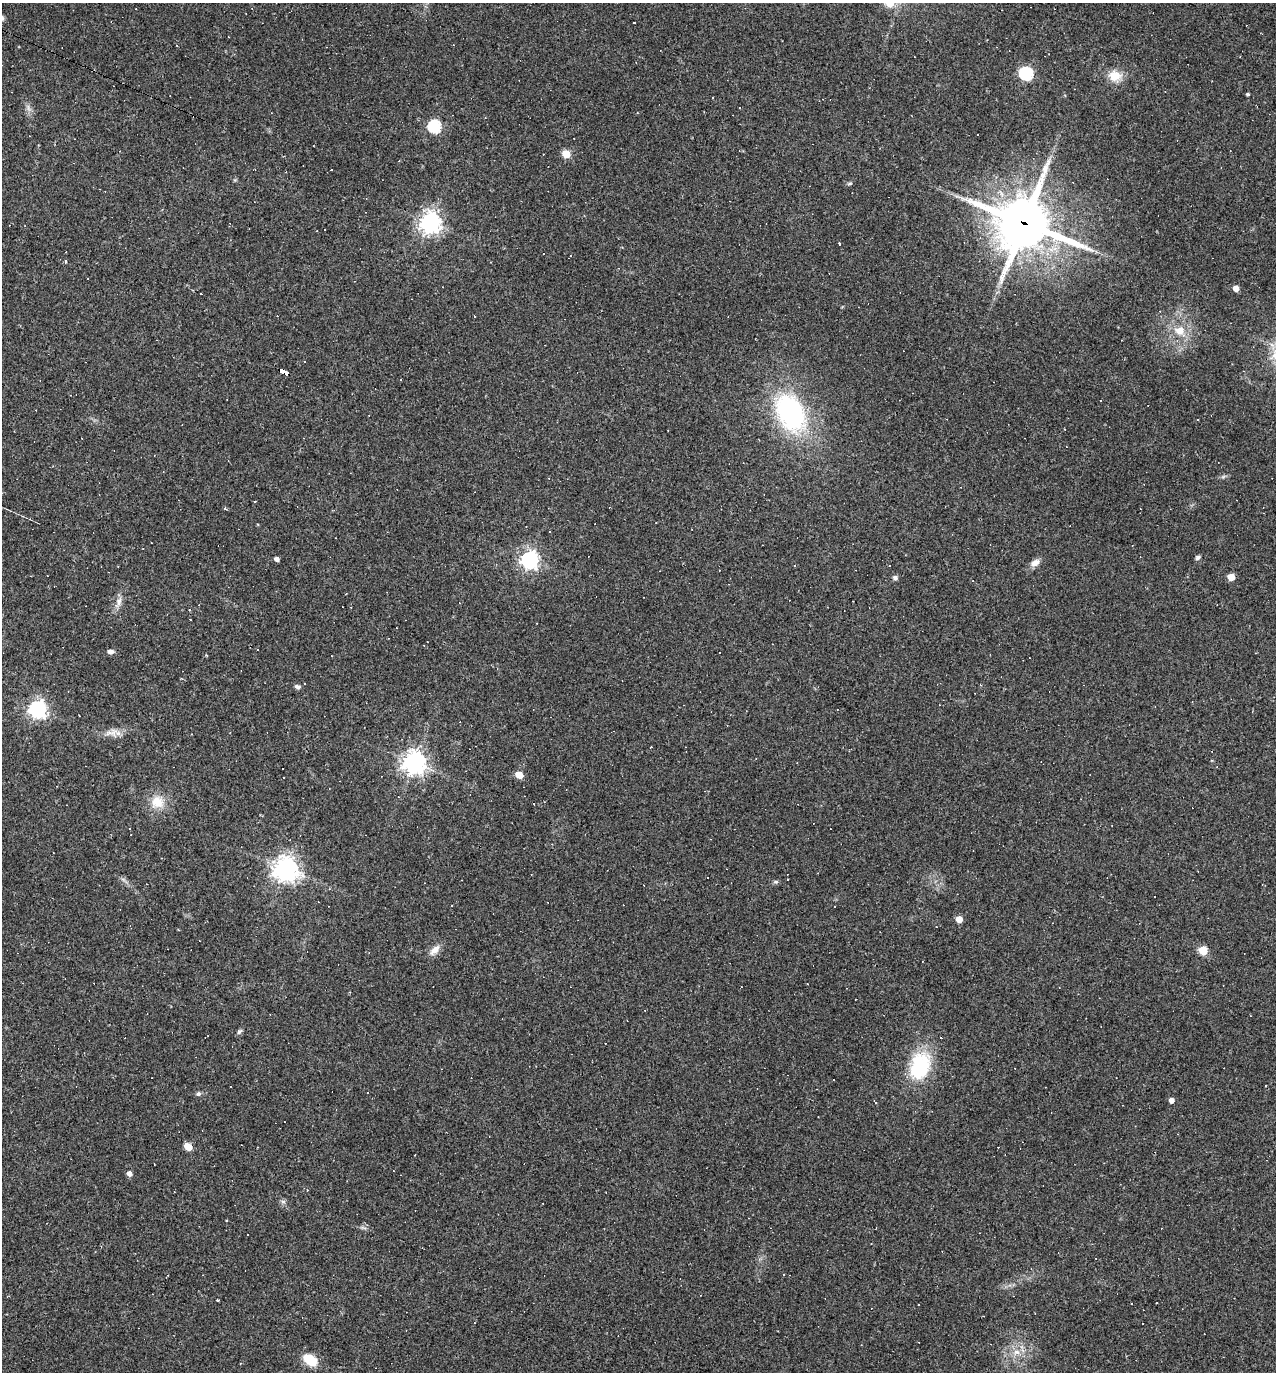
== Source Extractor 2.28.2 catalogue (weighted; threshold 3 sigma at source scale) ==
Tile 11 of 4 x 4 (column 3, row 3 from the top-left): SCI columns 2814-4087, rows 1371-2740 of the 5494 x 5479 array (HDU 1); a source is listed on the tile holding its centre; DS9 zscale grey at full resolution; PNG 1278 x 1374 px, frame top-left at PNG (2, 3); no overlay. Shown black and unused: <1% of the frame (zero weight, under 2 of 3 exposures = <1% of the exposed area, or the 3 px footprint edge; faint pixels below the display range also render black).
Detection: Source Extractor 2.28.2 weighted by HDU 2 'WHT'; one run over the whole footprint, this tile lists its part. Background 0.178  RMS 0.0079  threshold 0.0355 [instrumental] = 3 sigma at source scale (4.5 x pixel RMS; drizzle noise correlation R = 1.50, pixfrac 1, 0.05/0.05 arcsec/px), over >= 5 px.
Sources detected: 112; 46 cosmic-ray / hot-pixel residue — not listed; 1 inside a brighter listed object's ellipse — not listed separately; the other 65 listed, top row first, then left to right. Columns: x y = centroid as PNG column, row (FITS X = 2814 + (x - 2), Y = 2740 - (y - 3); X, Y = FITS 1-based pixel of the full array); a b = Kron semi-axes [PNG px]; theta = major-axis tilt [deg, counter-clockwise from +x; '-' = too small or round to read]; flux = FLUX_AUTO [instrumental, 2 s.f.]
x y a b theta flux
634 22 3 3 - 3.9
1240 56 2 2 - 0.65
1026 73 6 6 - 110
1115 76 14 12 -5 13
1248 94 3 3 - 1.3
712 97 3 3 - 2.5
434 126 6 6 - 100
978 135 3 2 - 0.77
566 154 5 5 - 22
850 183 6 4 19 1.1
430 223 7 7 - 610
1024 223 21 18 -19 3700
324 230 3 3 - 11
839 244 3 3 - 4.5
66 262 5 3 - 0.9
1236 288 5 4 - 5.8
1180 331 15 12 -9 12
305 362 3 2 - 0.78
284 372 9 4 -26 150
790 413 41 27 -64 120
1198 420 3 3 - 1.2
154 455 3 2 - 0.52
225 509 3 3 - 7.2
1198 558 7 5 35 1.6
277 559 4 4 - 3.7
530 560 7 7 - 330
1035 563 13 8 34 4.9
1231 577 5 5 - 13
895 578 5 5 - 2.6
119 602 19 7 66 5.7
190 610 3 3 - 0.83
111 652 8 5 -8 2.6
719 653 2 2 - 0.59
298 687 5 4 - 3
37 709 7 7 - 310
112 733 21 11 8 7.9
651 747 3 2 - 0.7
414 763 8 8 - 570
283 769 3 3 - 49
519 775 5 5 - 15
157 802 19 18 - 15
286 869 9 8 - 700
707 877 2 2 - 0.61
787 880 3 2 - 0.75
776 882 6 4 0 1.3
1154 896 3 3 - 1.7
959 919 5 5 - 9.4
435 950 18 8 45 6
1203 950 5 5 - 28
239 1032 8 5 49 1.7
941 1038 3 3 - 0.99
920 1066 36 24 70 48
834 1079 3 3 - 3
1266 1085 3 2 - 1.5
198 1094 6 6 - 1.6
1171 1100 5 4 - 4.3
875 1102 5 2 - 0.61
188 1146 5 5 - 21
129 1174 5 4 - 3.6
283 1202 7 4 -19 1.4
749 1218 3 2 - 0.41
226 1220 3 2 - 1
217 1300 3 3 - 1.2
1017 1352 10 7 -1 5.3
310 1360 13 8 -35 20
Overlapping masked pixels (flux is a lower limit): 2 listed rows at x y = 1024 223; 284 372
Unlisted compact peaks at least as high as the median listed source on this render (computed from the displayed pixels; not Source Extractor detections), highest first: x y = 1223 477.